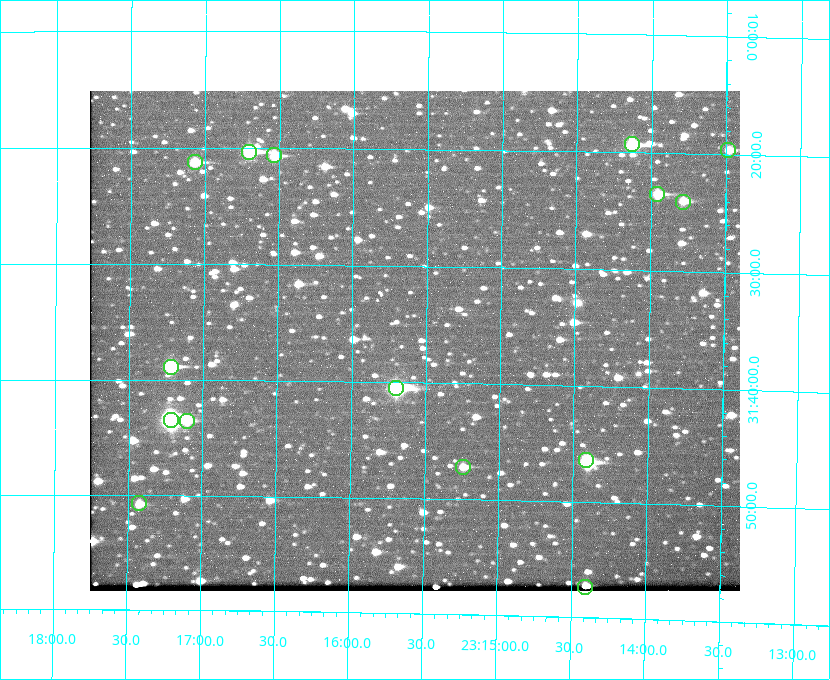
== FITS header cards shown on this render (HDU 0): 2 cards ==
NAXIS1  =                  650 / Width of table row in bytes
NAXIS2  =                  500 / Number of rows in table

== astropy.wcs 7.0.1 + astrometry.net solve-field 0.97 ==
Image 650 x 500 px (HDU 0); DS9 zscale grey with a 90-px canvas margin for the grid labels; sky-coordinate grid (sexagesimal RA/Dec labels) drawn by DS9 from the SOLVED WCS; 15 Tycho-2 reference stars matched to detected sources circled (green)
Header WCS: none
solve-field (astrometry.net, Tycho-2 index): SOLVED blind (the file carries no WCS)
Solved WCS: RA---TAN-SIP/DEC--TAN-SIP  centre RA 23:15:35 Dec +31:36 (348.89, +31.61 deg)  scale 5.16 arcsec/px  FOV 55.9' x 43.0'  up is +179 deg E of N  parity flipped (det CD > 0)
(file carries no celestial WCS; the grid is the blind solution)
Tycho-2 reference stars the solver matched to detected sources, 15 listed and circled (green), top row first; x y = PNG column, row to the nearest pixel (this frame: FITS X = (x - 90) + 1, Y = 500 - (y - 91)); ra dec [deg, ICRS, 3 dp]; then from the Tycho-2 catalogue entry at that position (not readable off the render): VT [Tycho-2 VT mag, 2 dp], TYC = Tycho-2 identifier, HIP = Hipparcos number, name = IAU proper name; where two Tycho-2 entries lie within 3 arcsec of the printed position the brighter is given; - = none
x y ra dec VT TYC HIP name
632 144 348.533 +31.321 8.95 2751-241-1 - -
728 150 348.371 +31.327 10.64 2751-1121-1 - -
249 152 349.176 +31.338 8.87 2752-38-1 - -
274 155 349.134 +31.344 10.32 2752-30-1 - -
195 162 349.268 +31.354 10.15 2752-13-1 - -
657 194 348.489 +31.392 10.19 2751-871-1 - -
683 202 348.446 +31.401 10.83 2751-661-1 - -
171 367 349.305 +31.647 9.68 2752-19-1 - -
396 388 348.924 +31.676 7.66 2752-472-1 114838 -
171 420 349.304 +31.724 8.18 2752-1095-1 114975 -
187 421 349.277 +31.726 11.07 2752-324-1 - -
586 460 348.603 +31.774 10.34 2751-877-1 - -
463 467 348.810 +31.787 10.96 2752-75-1 - -
139 503 349.356 +31.845 11.03 2752-240-1 - -
585 587 348.600 +31.955 10.66 2755-75-1 - -